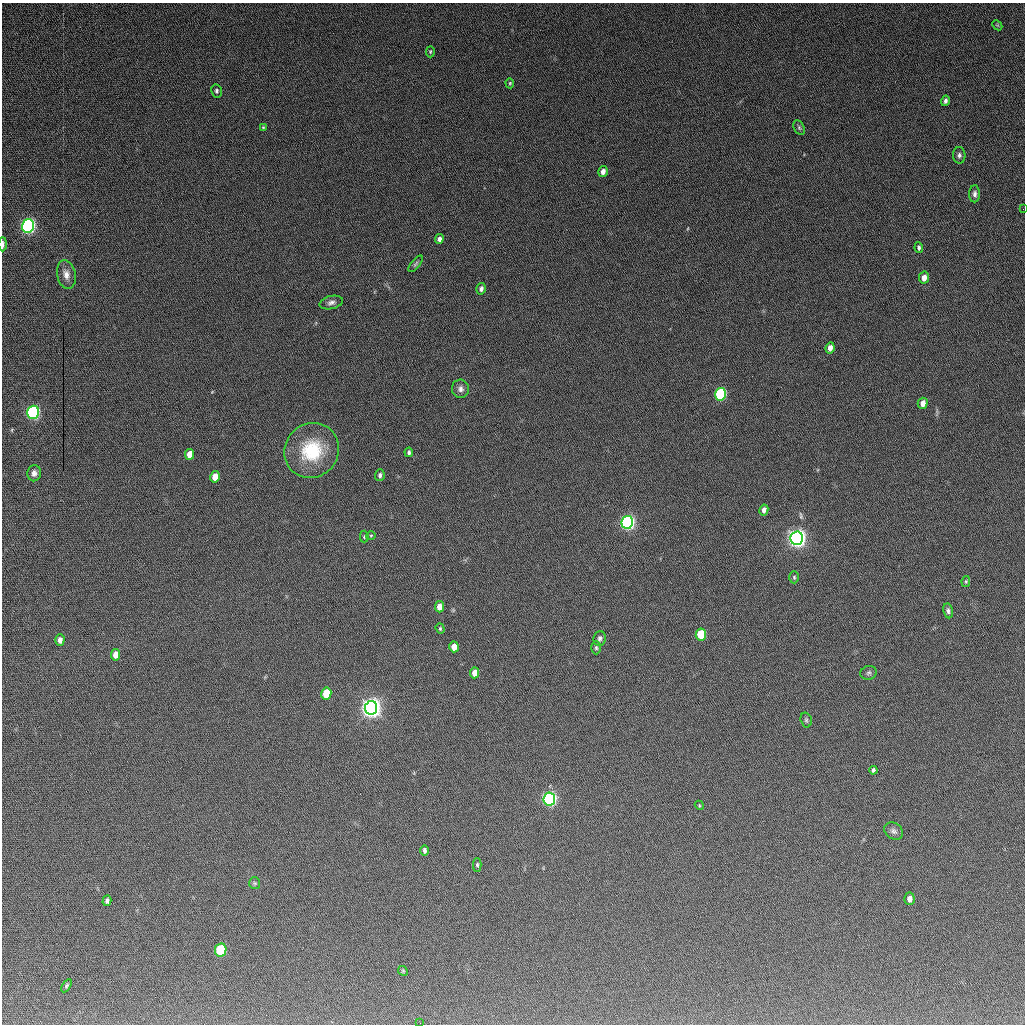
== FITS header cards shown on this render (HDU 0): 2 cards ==
NAXIS1  =                 1023
NAXIS2  =                 1022

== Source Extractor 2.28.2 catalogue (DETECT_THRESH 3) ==
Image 1023 x 1022 px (HDU 0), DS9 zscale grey, 1 PNG px = 1 image px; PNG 1027 x 1026 px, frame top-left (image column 1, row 1022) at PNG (2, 3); each listed source drawn as its Kron ellipse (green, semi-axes under 4 px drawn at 4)
Background 460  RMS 27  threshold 79.7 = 3 sigma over >= 5 px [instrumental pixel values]
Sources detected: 65; all 65 listed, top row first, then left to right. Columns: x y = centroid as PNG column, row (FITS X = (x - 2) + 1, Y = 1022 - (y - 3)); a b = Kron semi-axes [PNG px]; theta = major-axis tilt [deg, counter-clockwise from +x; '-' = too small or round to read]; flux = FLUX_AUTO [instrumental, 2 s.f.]
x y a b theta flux
997 25 6 4 -43 2.2e+03
430 52 5 4 - 2.2e+03
510 83 5 3 - 2.0e+03
216 91 6 5 - 4.1e+03
945 101 5 4 - 4.9e+03
263 127 4 4 - 1.8e+03
799 128 8 5 -64 3.7e+03
959 155 8 6 -87 5.1e+03
603 171 5 4 - 9.4e+03
975 194 8 5 88 5.9e+03
1023 209 2 2 - 2.1e+03
28 226 7 5 74 7.5e+05
439 239 5 4 - 6.3e+03
3 244 7 2 89 6.7e+03
919 248 5 4 - 4.0e+03
415 264 10 4 50 3.4e+03
66 275 14 9 -78 1.4e+04
924 278 6 5 - 1.3e+04
481 289 5 4 - 6.4e+03
331 303 12 6 13 7.4e+03
830 348 5 4 - 1.1e+04
460 389 9 8 - 8.3e+03
720 394 6 5 - 2.4e+05
923 403 5 5 - 1.2e+04
33 412 7 5 74 4.9e+05
312 450 28 26 47 1.1e+05
409 452 5 4 - 4.0e+03
189 454 5 4 - 2.1e+04
34 473 8 7 - 7.4e+03
380 475 6 5 - 5.0e+03
215 477 6 5 - 2.8e+04
764 510 5 4 - 7.7e+03
627 522 6 6 - 7.0e+05
371 536 4 4 - 1.8e+03
364 537 6 4 89 2.2e+03
797 538 7 6 - 1.5e+06
794 577 6 5 - 2.9e+03
966 581 5 4 - 2.1e+03
439 607 5 4 - 1.7e+04
948 611 7 5 -81 4.5e+03
440 629 5 4 - 2.3e+03
701 634 6 5 - 8.4e+04
600 638 7 6 - 5.1e+03
60 640 6 4 88 8.6e+03
454 647 5 4 - 2.1e+04
596 648 6 5 - 3.1e+03
115 655 6 4 80 1.5e+04
475 673 5 4 - 1.9e+04
869 673 8 7 - 4.2e+03
326 694 6 5 - 6.7e+04
371 708 7 6 - 1.9e+06
806 720 7 5 -76 3.3e+03
873 770 4 3 - 3.5e+03
549 799 6 6 - 6.9e+05
699 805 5 3 - 1.7e+03
894 831 10 8 -34 6.5e+03
424 850 5 4 - 5.3e+03
477 865 6 4 -90 3.1e+03
255 883 6 5 - 3.4e+03
909 899 6 5 - 8.6e+03
107 901 5 4 - 4.3e+03
221 950 7 5 80 1.4e+05
403 971 5 4 - 2.1e+03
66 986 7 4 57 2.9e+03
420 1023 2 2 - 1.3e+03
At the frame edge (FLAGS 8, measured only in part): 3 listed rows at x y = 1023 209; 3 244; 420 1023